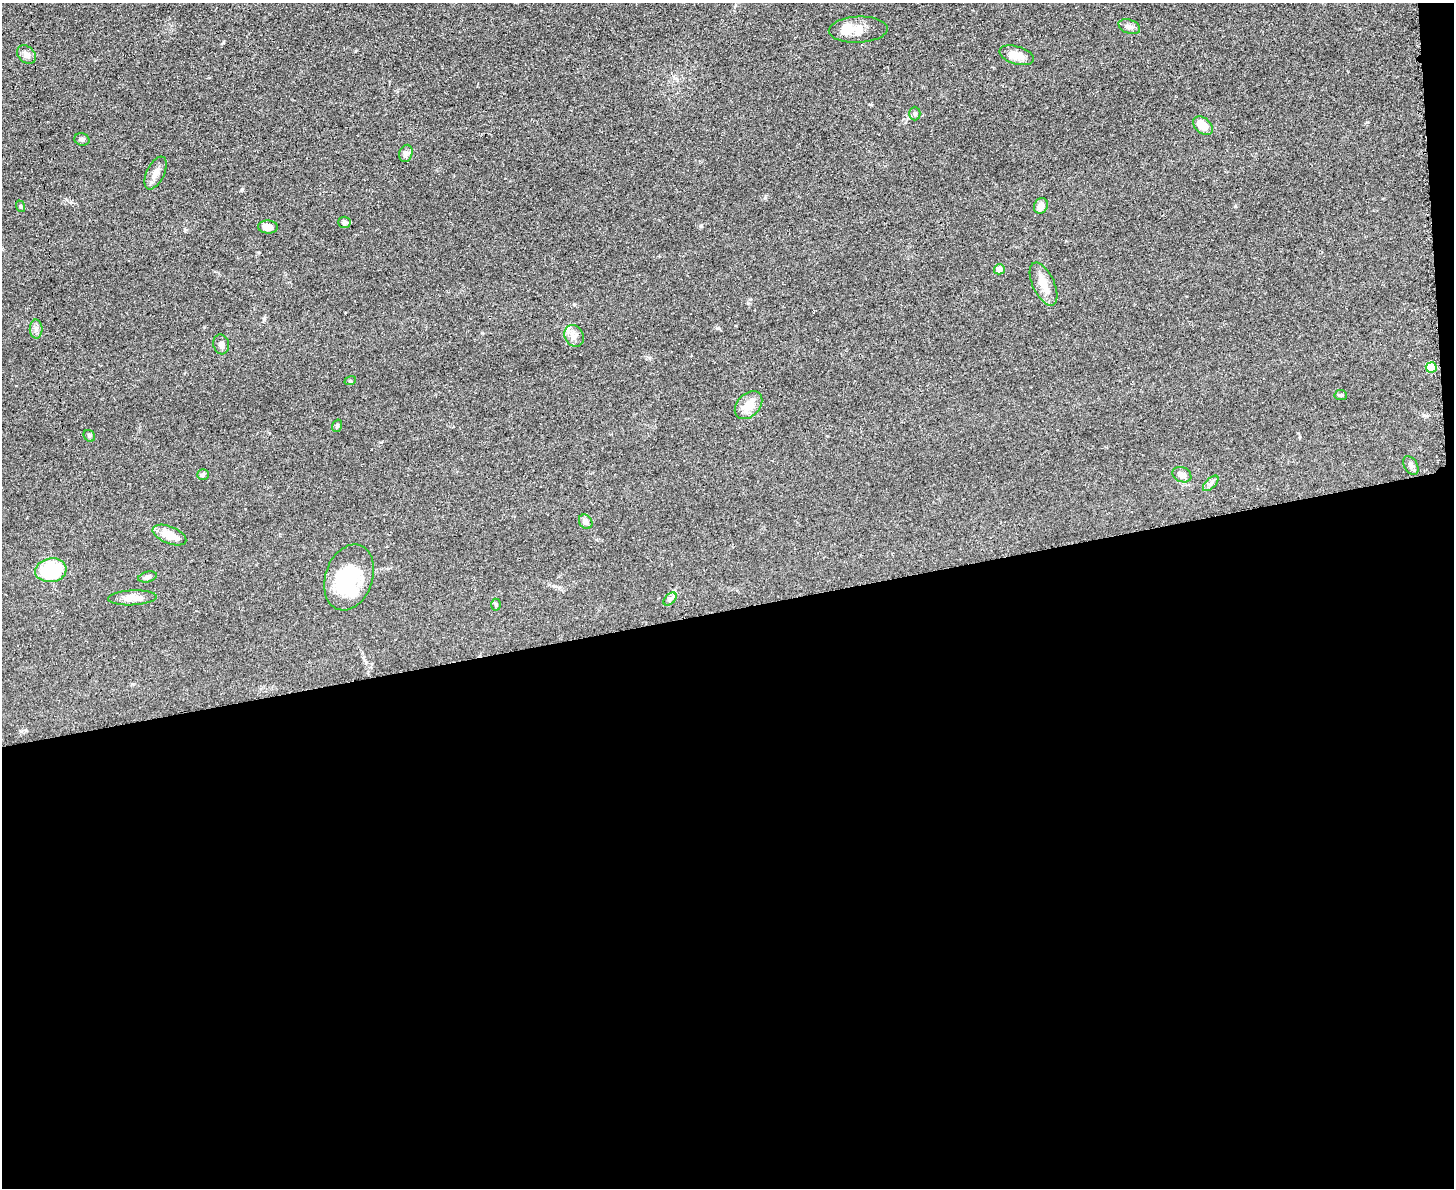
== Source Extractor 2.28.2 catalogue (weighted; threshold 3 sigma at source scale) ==
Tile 12 of 3 x 4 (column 3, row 4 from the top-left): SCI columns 3044-4495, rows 12-1197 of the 4749 x 4766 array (HDU 1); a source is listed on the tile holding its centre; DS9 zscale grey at full resolution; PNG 1456 x 1190 px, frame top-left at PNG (2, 3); each listed source drawn as its Kron ellipse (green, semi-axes under 4 px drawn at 4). Shown black and unused: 49% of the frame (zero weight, under 3 of 4 exposures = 2% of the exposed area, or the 3 px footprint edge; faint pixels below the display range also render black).
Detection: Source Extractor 2.28.2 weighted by HDU 2 'WHT'; one run over the whole footprint, this tile lists its part. Background 0.0456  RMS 0.0053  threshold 0.0238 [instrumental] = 3 sigma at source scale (4.5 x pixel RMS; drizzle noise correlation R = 1.50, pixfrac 1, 0.05/0.05 arcsec/px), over >= 5 px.
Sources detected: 42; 4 inside a brighter object's white glare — neither listed nor drawn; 2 inside a brighter listed object's ellipse — not listed separately; the other 36 listed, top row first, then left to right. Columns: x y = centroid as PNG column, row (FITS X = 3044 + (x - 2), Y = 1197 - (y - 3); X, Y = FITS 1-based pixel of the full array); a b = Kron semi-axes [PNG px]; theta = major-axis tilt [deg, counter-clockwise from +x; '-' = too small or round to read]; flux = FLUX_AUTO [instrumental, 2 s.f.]
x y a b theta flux
1129 27 11 7 -20 2.1
858 30 29 13 3 6.8
26 55 10 8 -42 2.7
1017 55 17 8 -17 5.9
915 114 7 5 90 0.99
1203 126 11 7 -40 8.2
82 139 7 6 - 1.4
406 153 9 6 75 1.7
156 173 17 9 64 3.6
20 206 6 4 -71 0.67
1041 206 8 6 61 3.6
344 222 6 5 - 1.5
268 227 10 6 -4 3.3
999 269 5 5 - 3.9
1043 284 23 11 -65 7
36 329 9 6 -90 1.9
574 336 11 9 -61 3.4
221 344 10 8 -75 2
1431 367 5 5 - 16
350 381 6 3 17 0.54
1341 395 6 5 - 0.78
748 405 16 11 46 7
337 426 6 4 71 0.77
89 436 6 5 - 0.86
1411 466 10 6 -58 1.6
203 474 6 5 - 1.3
1182 475 10 7 -24 2.8
1211 483 10 5 45 1.4
586 522 8 6 -55 1.8
169 535 18 8 -22 8.1
51 570 16 12 9 28
148 577 9 5 15 1.4
349 577 34 23 70 24
132 598 24 7 3 5
670 599 8 5 45 1.3
496 605 6 5 - 0.77
Unlisted compact peaks at least as high as the median listed source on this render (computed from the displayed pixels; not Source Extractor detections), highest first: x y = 701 226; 765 198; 242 189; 223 43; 264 319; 482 333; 717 328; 1235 206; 185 230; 1367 122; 259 252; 748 303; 649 358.